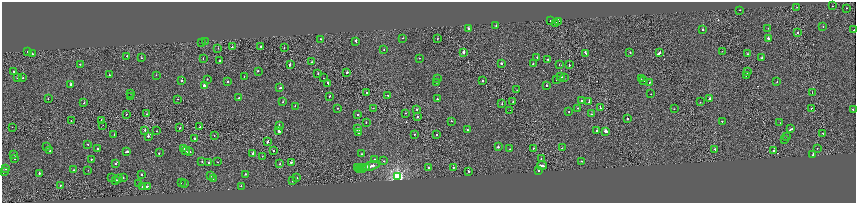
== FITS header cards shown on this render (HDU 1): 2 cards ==
NAXIS1  =                 1708
NAXIS2  =                  402

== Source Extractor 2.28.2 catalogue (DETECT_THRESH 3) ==
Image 1708 x 402 px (HDU 1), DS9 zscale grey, zoomed out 1/2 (1 PNG px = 2 x 2 image px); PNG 858 x 205 px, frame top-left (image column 1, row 402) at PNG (2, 2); each listed source drawn as its Kron ellipse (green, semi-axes under 4 px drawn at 4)
Background 9.20e-04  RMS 0.019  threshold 0.056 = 3 sigma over >= 5 px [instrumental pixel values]
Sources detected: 226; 12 cannot appear on this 1/2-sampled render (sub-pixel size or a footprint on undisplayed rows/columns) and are neither listed nor drawn; the other 214 listed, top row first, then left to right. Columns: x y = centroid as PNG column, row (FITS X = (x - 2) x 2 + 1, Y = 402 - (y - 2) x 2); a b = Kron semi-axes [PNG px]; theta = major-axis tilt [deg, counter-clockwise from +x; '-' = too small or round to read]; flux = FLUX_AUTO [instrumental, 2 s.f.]
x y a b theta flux
832 6 2 1 - 4.1
797 7 2 1 - 6.4
846 8 2 1 - 6.5
740 10 2 2 - 5
550 20 2 1 - 12
559 21 2 1 - 7.4
556 23 2 1 - 3.8
496 26 2 2 - 14
823 27 2 2 - 13
768 28 2 2 - 10
469 29 3 2 - 36
703 29 2 2 - 19
854 30 2 1 - 10
798 32 2 1 - 10
403 38 2 2 - 9.1
768 38 2 2 - 44
321 39 2 2 - 6.6
437 39 2 2 - 9.1
356 41 2 2 - 25
201 42 2 1 - 10
205 42 2 2 - 16
261 46 2 1 - 10
232 47 2 1 - 15
284 47 2 1 - 8
218 48 2 1 - 6.4
384 50 2 2 - 8.3
722 51 2 1 - 5.4
28 52 2 2 - 23
630 52 2 2 - 9.5
464 53 2 2 - 76
586 53 4 2 - 38
659 53 4 1 - 98
33 54 2 1 - 18
748 54 2 2 - 14
127 56 2 2 - 12
537 57 2 1 - 13
141 58 2 2 - 16
419 58 2 1 - 13
762 58 2 2 - 13
203 59 2 2 - 8
547 59 2 2 - 9.9
220 61 2 2 - 11
312 62 2 2 - 7.9
501 63 2 2 - 32
80 64 2 1 - 21
533 64 2 2 - 10
290 65 2 2 - 45
559 65 2 1 - 6.5
569 65 2 2 - 28
14 71 2 2 - 7.5
258 71 2 2 - 15
347 72 2 2 - 19
747 72 2 1 - 10
318 74 2 1 - 11
109 75 2 2 - 6.3
156 75 2 1 - 9.6
561 76 2 2 - 120
746 76 2 1 - 6.5
17 77 2 2 - 6.4
244 77 2 2 - 12
23 78 2 2 - 11
323 78 2 1 - 4.9
437 78 2 2 - 5.1
564 78 2 1 - 4.4
207 79 2 1 - 4.5
641 79 2 2 - 12
182 80 2 2 - 36
483 80 2 2 - 12
557 80 2 2 - 34
644 80 2 2 - 9.8
228 81 2 2 - 18
777 81 2 2 - 10
436 82 2 1 - 16
650 82 2 2 - 19
328 83 4 2 - 26
71 84 2 2 - 40
204 85 2 2 - 100
547 85 2 1 - 22
280 88 2 2 - 18
517 90 2 2 - 5.4
130 93 2 2 - 7.8
367 93 2 1 - 21
812 93 2 1 - 7.3
651 94 2 1 - 6
388 95 2 1 - 17
131 97 2 1 - 4.2
329 97 3 2 - 20
239 98 2 1 - 5.1
48 99 2 2 - 14
178 99 2 1 - 7.4
437 99 2 1 - 17
710 99 3 2 - 160
582 101 2 1 - 15
283 102 2 2 - 11
513 102 2 2 - 34
589 102 2 1 - 55
700 102 2 2 - 10
84 103 2 2 - 22
502 103 2 1 - 15
295 106 2 2 - 15
337 108 2 1 - 5.2
373 108 2 1 - 5.7
578 108 2 2 - 6.5
600 108 2 2 - 29
417 109 2 2 - 21
674 109 2 1 - 11
811 109 2 1 - 19
510 110 2 1 - 6.2
853 110 2 2 - 11
569 112 2 2 - 9.1
405 113 2 2 - 7
126 114 2 2 - 17
146 114 2 1 - 6.5
591 114 2 1 - 7.3
358 115 2 2 - 6.1
417 117 2 2 - 22
627 119 2 2 - 24
71 120 2 1 - 4.6
102 120 2 2 - 30
451 121 2 1 - 47
722 121 2 2 - 17
366 122 2 2 - 8.4
780 123 2 2 - 2.5
103 125 2 1 - 3.1
279 125 2 2 - 11
12 127 2 1 - 3.5
200 127 2 2 - 5.4
180 128 2 2 - 15
357 129 2 2 - 28
467 129 2 2 - 8.4
791 129 3 2 - 28
145 130 2 2 - 29
279 130 4 2 - 92
597 130 2 2 - 14
157 131 2 2 - 11
606 131 3 2 - 180
359 132 2 2 - 180
823 133 2 1 - 12
414 134 2 2 - 11
114 135 2 1 - 3.9
214 135 2 1 - 4.7
437 135 2 1 - 48
148 136 2 2 - 41
787 136 2 2 - 9.2
195 138 2 2 - 48
785 140 2 2 - 9.4
267 141 3 2 - 34
88 144 2 2 - 8
47 147 2 2 - 21
498 147 2 2 - 58
184 148 3 2 - 54
533 148 2 1 - 16
562 148 2 1 - 11
817 148 2 1 - 8.1
97 149 2 2 - 18
510 149 2 1 - 7.1
715 149 3 2 - 61
50 151 2 1 - 6.4
186 151 4 2 - 67
273 151 2 1 - 15
774 151 2 2 - 50
126 152 3 1 - 31
189 152 2 2 - 46
159 153 2 2 - 13
253 153 2 2 - 41
14 154 2 2 - 6.2
361 154 2 2 - 3.8
813 154 2 2 - 27
262 156 2 1 - 5.7
15 158 2 2 - 41
91 159 2 2 - 16
375 159 2 1 - 14
541 159 2 2 - 9.1
202 161 2 2 - 6.7
384 161 2 2 - 3.9
582 161 2 2 - 10
217 162 2 2 - 6.3
291 162 2 2 - 24
116 163 2 2 - 13
209 163 2 2 - 20
280 164 2 2 - 15
542 165 5 2 - 49
371 166 8 2 14 72
367 167 3 1 - 25
453 167 2 1 - 11
357 168 2 1 - 8.3
363 168 4 2 - 45
429 168 2 2 - 32
6 169 2 2 - 20
359 169 3 1 - 27
73 170 2 2 - 5.6
88 170 2 1 - 4
469 171 2 1 - 13
538 171 2 2 - 17
4 172 2 2 - 13
39 173 2 2 - 42
245 174 2 2 - 24
141 175 2 2 - 19
211 175 2 2 - 45
398 177 4 3 - 730
111 178 2 1 - 7.5
123 178 2 1 - 10
213 178 2 1 - 4.9
297 178 2 1 - 6
118 179 2 2 - 17
116 181 3 2 - 26
293 181 2 2 - 7.3
139 183 2 1 - 4.8
181 183 2 1 - 48
185 183 2 2 - 41
61 185 2 1 - 18
147 186 2 2 - 24
241 186 2 2 - 9.3
142 187 2 1 - 5.3
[12 sub-pixel or undisplayed-footprint detections neither listed nor drawn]